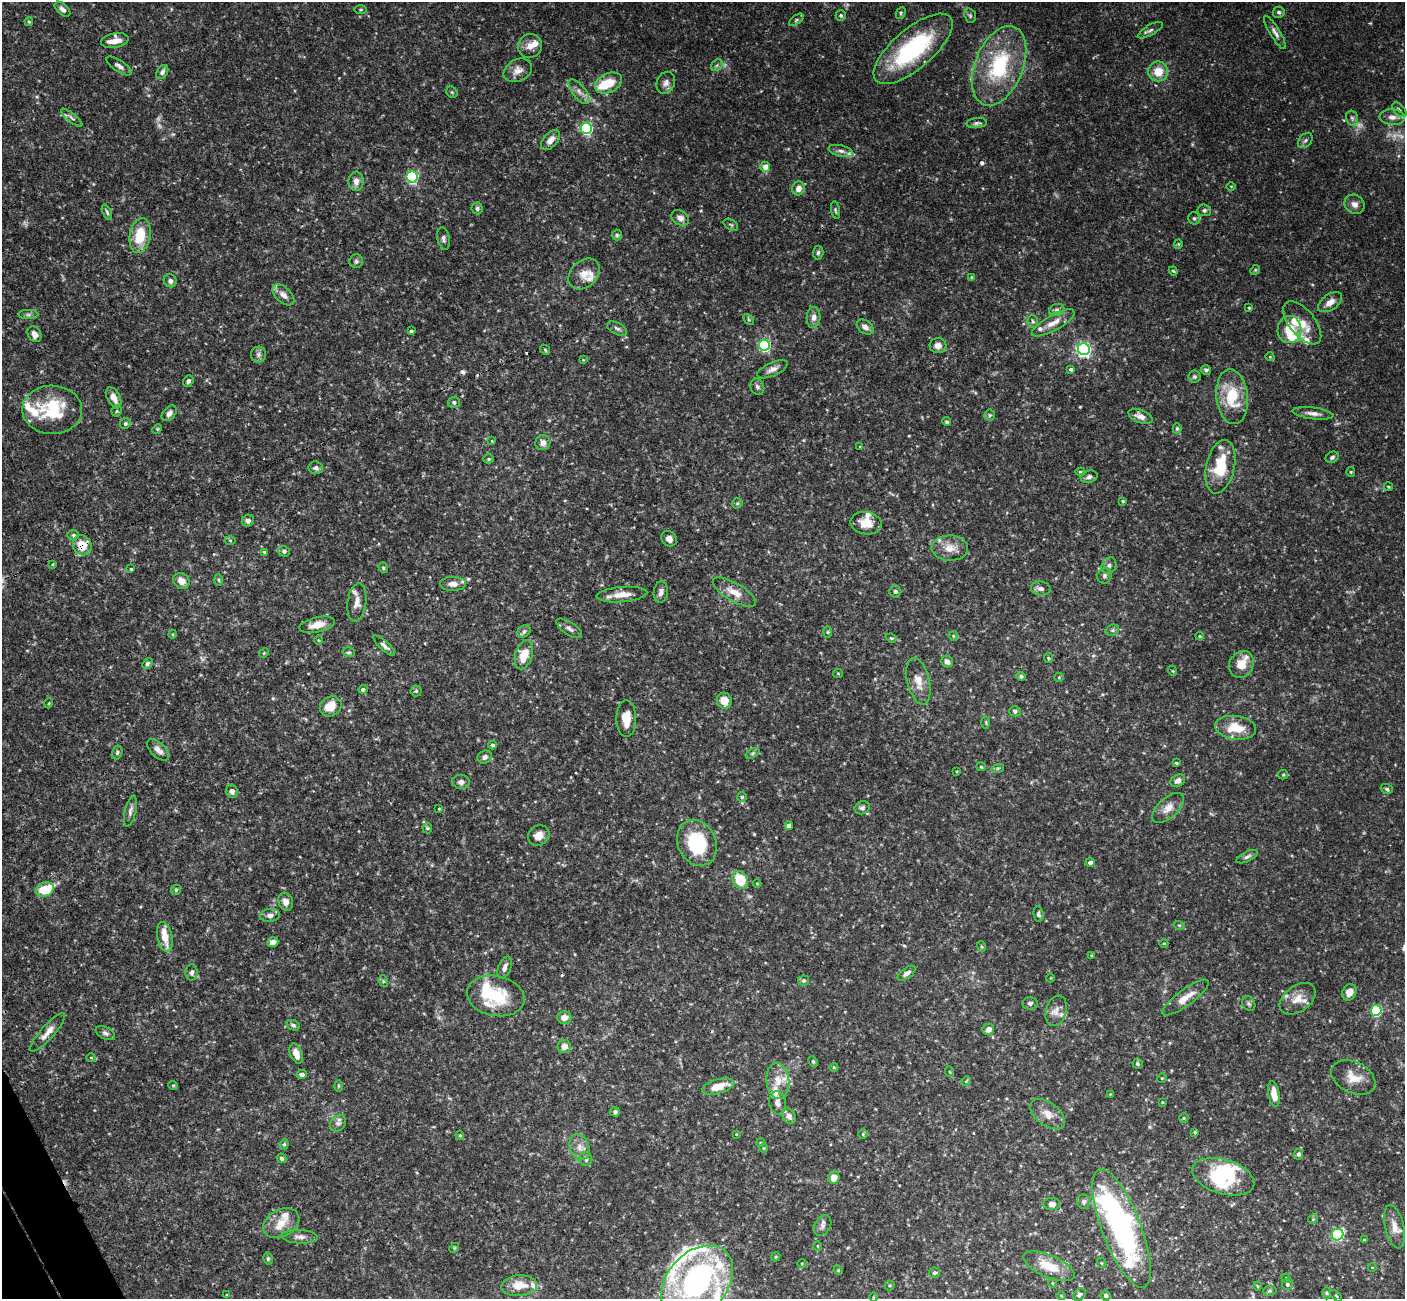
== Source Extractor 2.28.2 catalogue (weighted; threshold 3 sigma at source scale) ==
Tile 7 of 4 x 4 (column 3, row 2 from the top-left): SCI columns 2859-4261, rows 2776-4072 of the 5722 x 5686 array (HDU 1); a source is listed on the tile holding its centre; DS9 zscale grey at full resolution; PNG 1407 x 1301 px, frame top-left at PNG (2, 2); each listed source drawn as its Kron ellipse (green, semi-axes under 4 px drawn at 4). Shown black and unused: <1% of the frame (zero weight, under 3 of 4 exposures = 6% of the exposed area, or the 3 px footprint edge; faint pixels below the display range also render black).
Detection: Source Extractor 2.28.2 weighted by HDU 2 'WHT'; one run over the whole footprint, this tile lists its part. Background 0.125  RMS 0.0031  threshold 0.0139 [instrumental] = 3 sigma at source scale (4.5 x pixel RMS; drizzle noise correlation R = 1.50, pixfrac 1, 0.05/0.05 arcsec/px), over >= 5 px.
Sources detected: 331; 4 too faint to see at this stretch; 6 inside a brighter object's white glare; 3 cosmic-ray / hot-pixel residue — neither listed nor drawn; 24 inside a brighter listed object's ellipse — not listed separately; the other 294 listed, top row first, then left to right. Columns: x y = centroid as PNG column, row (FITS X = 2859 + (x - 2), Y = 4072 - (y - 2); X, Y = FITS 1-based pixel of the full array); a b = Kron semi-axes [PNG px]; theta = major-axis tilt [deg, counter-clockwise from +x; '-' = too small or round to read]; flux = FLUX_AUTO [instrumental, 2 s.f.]
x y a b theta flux
62 9 9 5 -42 1.2
360 10 6 3 0 0.32
1279 12 6 5 - 0.61
901 13 6 4 64 0.46
841 15 5 5 - 0.56
970 16 7 5 -70 0.56
796 20 8 4 37 0.65
29 22 4 3 - 0.43
1150 30 14 5 29 1
1275 32 19 5 -58 1.4
115 40 14 7 11 3.5
530 46 12 11 - 2.6
913 49 49 20 40 32
717 65 6 5 - 0.69
119 66 14 5 -33 1.3
999 66 42 24 68 25
518 70 15 11 27 2.4
1158 71 10 10 - 4.8
162 72 7 5 58 1
608 83 14 9 25 5.4
666 83 11 9 67 1.6
452 92 6 5 - 0.42
579 92 15 6 -52 1.8
1399 110 9 5 -46 0.65
1392 117 12 7 -4 1.9
72 118 13 4 -38 0.91
1352 118 8 6 -75 0.77
977 123 10 5 5 0.82
586 128 5 5 - 39
551 140 12 7 50 2.3
1305 140 9 6 49 0.83
841 151 12 5 -14 1.3
765 167 5 5 - 3
412 177 5 5 - 41
356 181 10 7 87 2
1231 186 5 3 - 0.26
798 188 7 6 - 1.8
1355 204 10 9 - 1.7
477 208 6 5 - 0.72
835 210 9 3 -79 0.45
1204 210 7 6 - 0.73
107 212 8 4 -65 0.61
680 218 9 7 -31 1.6
1194 218 6 6 - 0.75
731 225 8 5 -30 0.54
140 235 17 10 79 8.6
617 235 5 5 - 0.47
443 238 11 6 -78 0.99
1178 244 4 4 - 0.34
818 253 7 5 86 0.67
356 261 7 6 - 0.73
1255 270 5 4 - 0.37
1173 271 4 3 - 0.35
584 274 18 13 43 3.5
971 277 4 4 - 0.29
170 281 7 6 - 0.94
283 295 13 7 -43 1.9
1330 302 14 8 34 2.6
1249 308 3 3 - 0.37
1057 310 8 6 19 0.87
28 315 10 4 0 0.8
814 317 10 7 87 1.6
749 319 6 4 -46 0.42
1033 322 7 5 -86 0.6
1053 323 24 7 29 3.6
1302 323 26 13 -51 5.1
865 327 9 6 -36 1.7
617 329 11 5 -29 0.93
1289 330 13 12 - 6.6
411 331 4 3 - 0.59
34 334 8 6 -57 2
764 345 5 5 - 36
938 346 8 7 - 1.7
1084 349 6 6 - 74
545 350 5 4 - 0.41
258 354 8 7 - 1.1
1270 357 4 3 - 0.23
583 360 4 4 - 0.28
772 369 16 6 24 1.7
1071 369 4 4 - 0.66
1206 370 5 4 - 0.68
1194 377 6 6 - 0.55
188 381 6 5 - 0.8
757 387 8 6 -70 0.85
1232 397 27 15 -84 12
114 398 11 6 -64 2.3
454 402 6 5 - 0.78
52 410 30 24 -1 18
117 411 5 5 - 0.43
169 413 9 6 47 1.3
1313 413 20 5 -7 1.8
990 415 5 5 - 0.45
1140 416 12 6 -21 2.3
947 422 4 4 - 0.45
125 424 5 5 - 0.66
1177 428 5 4 - 0.59
157 429 5 4 - 0.33
492 441 4 3 - 0.22
543 443 8 7 - 1.6
860 447 3 3 - 0.22
1332 457 7 5 30 0.65
489 459 5 4 - 0.36
1220 467 27 14 77 11
316 468 7 6 - 1
1080 472 5 4 - 0.39
1351 472 5 4 - 0.34
1089 477 8 6 14 0.89
1388 487 5 3 - 0.26
1123 501 3 3 - 0.36
737 503 5 5 - 0.42
248 521 6 6 - 0.92
866 523 16 11 -10 4.2
73 535 6 5 - 0.57
669 539 8 7 - 1.5
230 540 5 3 - 0.32
82 545 10 9 - 6.4
950 548 18 12 -3 3.9
284 551 6 5 - 0.72
264 552 4 3 - 0.47
53 564 4 3 - 0.27
1109 566 9 7 56 1.2
383 568 5 4 - 0.45
131 569 3 3 - 0.3
1104 576 8 7 - 1
219 580 6 4 -88 0.45
181 581 9 7 -36 2.4
453 584 13 7 0 2
1041 589 10 7 -7 1.3
895 591 6 6 - 0.7
661 592 11 7 83 1.3
734 592 24 9 -30 4.1
622 595 25 7 5 3.6
357 602 19 9 83 2.7
317 625 18 7 12 3.4
569 628 15 6 -33 1.3
1112 630 7 5 21 0.62
524 632 7 5 39 0.86
828 632 6 4 -90 0.37
173 634 4 3 - 0.27
953 636 5 4 - 0.39
1200 636 4 3 - 0.34
891 638 5 4 - 0.42
318 640 5 3 - 0.27
384 646 14 4 -43 1.1
349 652 6 5 - 0.52
264 653 5 4 - 0.34
524 655 15 8 74 5.7
1048 658 5 4 - 0.35
947 662 6 5 - 1.5
147 664 6 4 48 0.67
1241 664 14 12 56 4.2
1173 671 5 3 - 0.28
838 673 5 4 - 0.34
1021 676 5 4 - 0.63
1059 677 5 4 - 0.32
918 681 24 11 -77 4.1
363 689 4 4 - 0.67
416 691 5 5 - 0.47
724 701 8 7 - 3.7
49 703 5 3 - 0.27
331 706 11 9 34 4.9
1015 711 6 5 - 0.77
626 719 18 10 -90 4.9
986 722 6 3 -90 0.37
1236 728 20 11 -7 7.1
493 745 4 4 - 0.68
158 750 13 7 -45 2
117 753 7 5 74 0.53
753 753 7 4 32 0.55
485 757 7 6 - 1.2
1176 763 4 3 - 0.41
981 767 5 4 - 0.35
998 768 6 4 18 0.43
957 771 3 2 - 0.26
1283 775 5 4 - 0.37
1178 781 8 6 28 1.6
461 782 9 7 -5 1.3
1387 789 6 4 -18 0.52
232 791 6 5 - 1.1
742 797 5 5 - 0.41
862 808 8 6 23 0.81
1168 808 19 10 42 3.2
439 809 3 2 - 0.22
130 811 16 5 76 1.2
789 826 4 4 - 1.8
427 828 5 5 - 0.41
539 835 11 9 36 2.7
697 843 24 19 -65 21
1247 857 11 5 26 0.9
1090 862 5 4 - 1.1
740 880 9 7 -61 10
757 883 4 3 - 0.24
45 890 9 7 18 8.7
176 890 5 4 - 0.45
286 902 9 7 -70 1.8
1038 914 8 5 -82 0.7
270 915 10 6 7 1.5
1179 925 5 3 - 0.3
165 937 15 7 -79 4.5
273 942 6 5 - 2
1164 943 4 3 - 0.24
981 947 5 4 - 0.45
1092 955 3 3 - 0.31
505 968 12 6 72 1.7
192 972 8 6 86 0.97
907 973 10 5 36 1.1
1050 978 4 3 - 0.22
383 981 6 4 -72 0.4
804 981 5 5 - 0.51
1349 992 8 7 - 2.3
496 996 29 20 -12 14
1185 998 28 8 36 4.1
1298 999 20 13 37 4.1
1030 1003 8 6 5 0.88
1249 1004 8 6 -58 0.71
1376 1010 5 5 - 23
1056 1011 15 10 74 2.5
564 1017 7 6 - 2.2
293 1025 7 5 -26 0.68
988 1029 6 5 - 1.9
48 1032 25 7 48 2.6
105 1033 10 6 -26 0.93
564 1046 7 7 - 2.1
296 1054 10 6 -68 3
91 1058 4 3 - 0.22
813 1061 5 4 - 0.44
1137 1064 5 5 - 0.75
834 1067 4 3 - 0.24
950 1072 5 3 - 0.27
302 1074 5 4 - 1.5
1353 1077 23 15 -26 4.7
1162 1078 5 4 - 0.34
778 1081 18 11 -85 4.5
966 1081 5 4 - 0.32
173 1085 5 3 - 0.27
338 1086 6 4 89 0.39
718 1086 17 7 16 5.9
1110 1094 2 2 - 0.17
1274 1094 13 5 -80 3.5
1162 1102 3 2 - 0.29
777 1103 12 8 -81 1.7
615 1112 5 5 - 0.64
1048 1114 20 11 -38 3.5
789 1116 8 6 -61 1.5
1184 1118 5 4 - 0.39
338 1123 9 7 50 1.1
1195 1132 3 3 - 0.33
736 1134 3 2 - 0.23
863 1134 4 4 - 0.32
460 1135 5 4 - 0.42
760 1143 4 3 - 0.33
284 1144 5 4 - 0.44
579 1147 13 9 -71 2.5
764 1148 4 3 - 0.27
1299 1154 5 4 - 0.9
282 1158 5 4 - 0.58
586 1159 7 6 - 1
834 1177 6 6 - 2.6
1223 1177 32 17 -16 15
1083 1202 7 6 - 0.88
1052 1204 8 6 3 1.5
1313 1219 5 4 - 0.39
281 1223 19 13 28 5
822 1225 11 7 57 1.2
1394 1227 22 9 -77 3.4
1122 1228 63 19 -69 73
1337 1235 6 5 - 41
300 1237 18 6 -3 1.7
1364 1240 4 3 - 0.32
817 1246 5 3 - 0.31
454 1248 5 4 - 0.36
776 1257 5 4 - 0.41
268 1259 6 4 -77 0.52
802 1263 4 3 - 0.26
1102 1263 5 3 - 0.28
1049 1266 27 11 -24 7.2
1372 1267 4 3 - 0.21
838 1270 5 4 - 0.29
934 1273 5 5 - 0.78
1286 1278 4 4 - 0.34
697 1283 43 30 49 75
1052 1283 5 3 - 0.27
1287 1284 5 5 - 0.8
890 1285 5 5 - 0.45
519 1286 18 10 4 5.1
1257 1286 4 3 - 0.25
1270 1291 7 4 6 0.49
1327 1293 6 4 -89 0.4
227 1295 3 3 - 0.74
1079 1295 7 5 47 0.66
1106 1295 5 4 - 0.55
1061 1296 5 4 - 0.35
1336 1296 7 2 -45 0.3
873 1297 4 3 - 0.24
Overlapping masked pixels (flux is a lower limit): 1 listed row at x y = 82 545
Isophote crosses this tile's border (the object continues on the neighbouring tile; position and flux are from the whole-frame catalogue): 1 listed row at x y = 697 1283